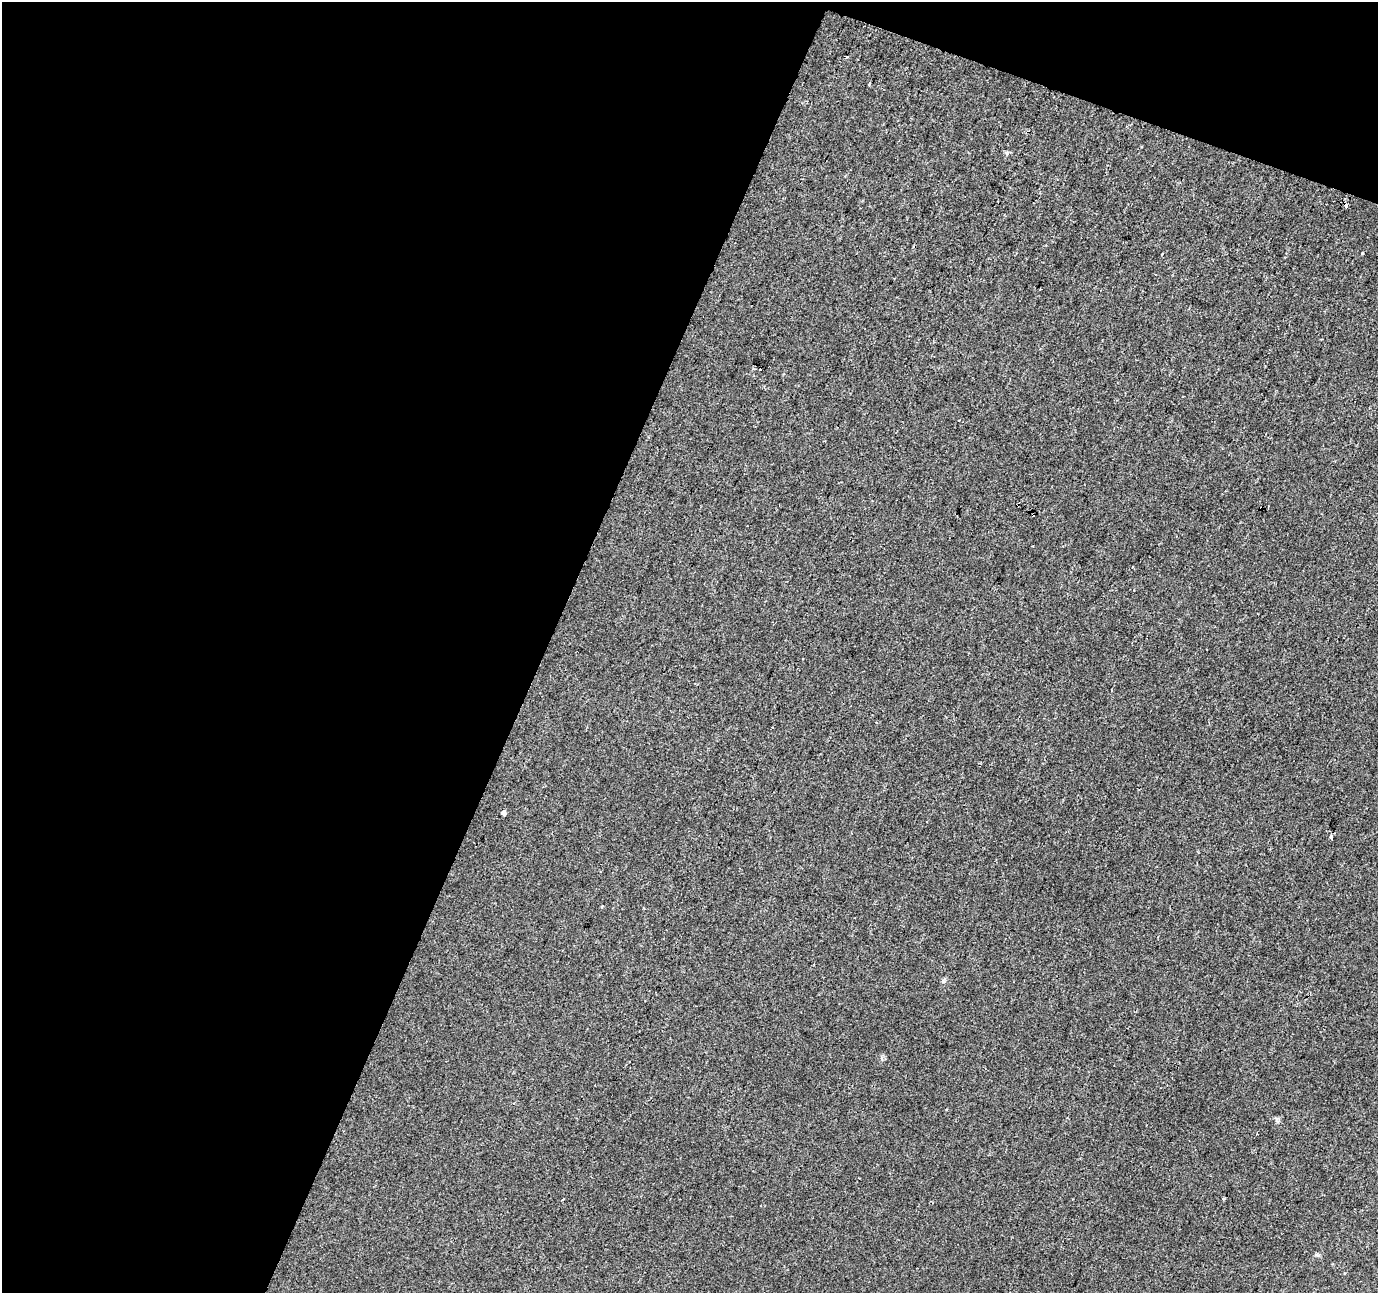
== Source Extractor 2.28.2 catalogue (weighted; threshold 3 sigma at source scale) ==
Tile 1 of 2 x 2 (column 1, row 1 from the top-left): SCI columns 1-1376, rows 1398-2688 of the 2751 x 2813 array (HDU 1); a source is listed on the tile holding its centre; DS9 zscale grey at full resolution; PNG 1380 x 1295 px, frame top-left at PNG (2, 2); no overlay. Shown black and unused: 43% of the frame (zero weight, under 2 of 3 exposures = <1% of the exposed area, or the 3 px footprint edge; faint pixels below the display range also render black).
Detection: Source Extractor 2.28.2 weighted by HDU 2 'WHT'; one run over the whole footprint, this tile lists its part. Background 4.66e-04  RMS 0.004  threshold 0.0181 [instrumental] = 3 sigma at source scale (4.5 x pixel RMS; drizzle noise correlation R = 1.50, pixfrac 1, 0.0396/0.0396 arcsec/px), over >= 5 px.
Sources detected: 10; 4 cosmic-ray / hot-pixel residue — not listed; the other 6 listed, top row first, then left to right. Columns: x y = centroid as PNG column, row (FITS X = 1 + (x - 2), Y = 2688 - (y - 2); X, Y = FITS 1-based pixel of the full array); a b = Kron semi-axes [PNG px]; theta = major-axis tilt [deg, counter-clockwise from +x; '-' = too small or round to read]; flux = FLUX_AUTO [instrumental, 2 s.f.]
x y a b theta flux
847 57 3 3 - 0.34
760 369 3 3 - 2.3
504 813 5 4 - 2.9
1331 837 4 3 - 0.61
943 981 5 5 - 0.64
1257 1134 3 2 - 0.31